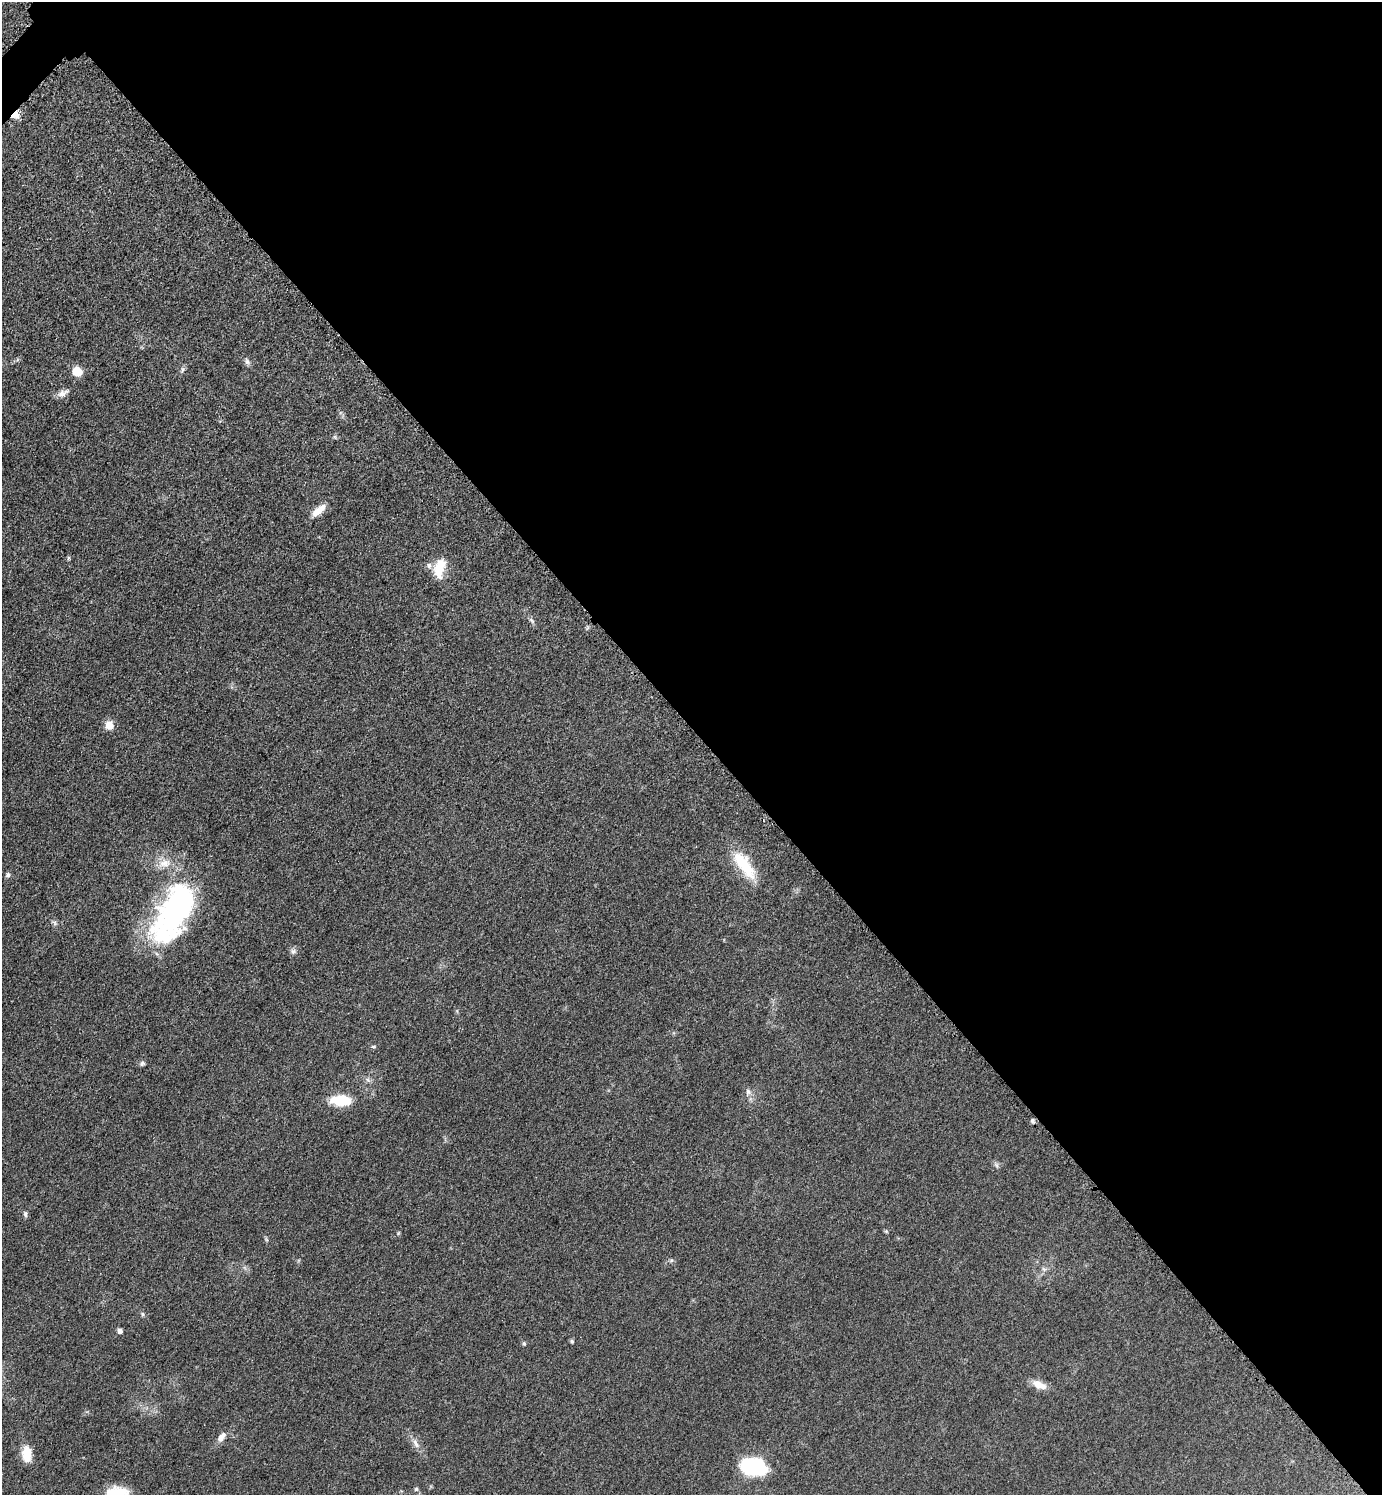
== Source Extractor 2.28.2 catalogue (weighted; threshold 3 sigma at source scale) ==
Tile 8 of 4 x 4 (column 4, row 2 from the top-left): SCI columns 4354-5733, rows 3005-4497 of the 6048 x 6047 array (HDU 1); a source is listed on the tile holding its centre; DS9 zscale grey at full resolution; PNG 1384 x 1497 px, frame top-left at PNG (2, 2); no overlay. Shown black and unused: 49% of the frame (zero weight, under 3 of 5 exposures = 4% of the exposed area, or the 3 px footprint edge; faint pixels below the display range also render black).
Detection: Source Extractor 2.28.2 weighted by HDU 2 'WHT'; one run over the whole footprint, this tile lists its part. Background 0.0497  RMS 0.0055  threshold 0.0245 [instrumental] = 3 sigma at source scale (4.5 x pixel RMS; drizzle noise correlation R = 1.50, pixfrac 1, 0.05/0.05 arcsec/px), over >= 5 px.
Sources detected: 39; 2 inside a brighter listed object's ellipse — not listed separately; the other 37 listed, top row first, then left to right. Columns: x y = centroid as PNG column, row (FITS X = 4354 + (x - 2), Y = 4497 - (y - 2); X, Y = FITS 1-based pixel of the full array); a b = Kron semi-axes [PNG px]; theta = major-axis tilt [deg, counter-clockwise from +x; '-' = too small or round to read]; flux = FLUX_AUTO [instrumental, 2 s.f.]
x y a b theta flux
15 115 10 7 23 4.9
247 361 9 6 -63 1.6
182 369 9 5 60 1.3
77 371 11 10 - 6.1
63 393 16 8 26 3.2
319 510 21 8 39 6.5
69 558 5 3 - 0.67
439 568 23 11 76 12
532 620 9 4 -59 1.2
109 725 11 10 - 4.7
164 863 18 11 4 6.6
744 865 39 14 -53 21
8 875 6 6 - 1.2
178 906 61 35 64 110
54 923 7 5 -60 1.2
293 951 7 6 - 1.5
374 1046 7 3 -1 0.72
142 1063 7 5 55 1.2
748 1092 8 7 - 1.9
341 1101 25 12 -4 15
1033 1121 6 5 - 1
996 1165 7 4 -70 1.1
25 1214 8 5 -89 1.1
886 1231 6 4 -45 0.63
671 1260 6 4 -44 0.89
1044 1269 7 4 -34 1.1
142 1314 6 4 -89 0.8
120 1331 5 5 - 1.9
572 1341 6 4 -47 0.73
524 1343 6 4 -68 0.8
1039 1385 19 9 -24 5.7
221 1437 14 7 56 3.6
416 1444 16 6 -57 3.2
27 1454 19 11 -87 8.5
753 1467 22 14 -6 46
416 1489 5 5 - 0.93
117 1492 26 12 4 13
Overlapping masked pixels (flux is a lower limit): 1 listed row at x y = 15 115
Isophote crosses this tile's border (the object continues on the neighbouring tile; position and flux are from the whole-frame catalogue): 1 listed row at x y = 117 1492